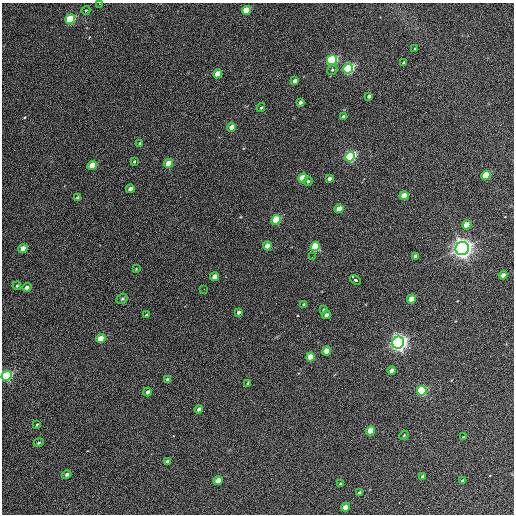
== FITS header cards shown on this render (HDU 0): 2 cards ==
NAXIS1  =                  512 / Axis length
NAXIS2  =                  512 / Axis length

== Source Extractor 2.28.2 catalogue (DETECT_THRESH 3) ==
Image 512 x 512 px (HDU 0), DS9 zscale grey, 1 PNG px = 1 image px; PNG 516 x 516 px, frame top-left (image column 1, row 512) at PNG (2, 3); each listed source drawn as its Kron ellipse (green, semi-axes under 4 px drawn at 4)
Background 357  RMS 21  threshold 61.6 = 3 sigma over >= 5 px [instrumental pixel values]
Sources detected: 75; all 75 listed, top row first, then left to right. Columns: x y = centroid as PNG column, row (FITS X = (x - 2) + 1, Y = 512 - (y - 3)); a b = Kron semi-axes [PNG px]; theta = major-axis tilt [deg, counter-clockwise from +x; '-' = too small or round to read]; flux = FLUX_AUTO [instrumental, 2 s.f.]
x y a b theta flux
99 4 3 2 - 1.2e+03
86 10 4 3 - 1.3e+03
246 10 5 4 - 4.4e+04
70 19 5 4 - 1.2e+05
415 49 3 2 - 1.4e+03
332 60 5 4 - 2.1e+05
404 63 4 3 - 3.8e+03
348 68 5 4 - 2.8e+05
332 70 5 4 - 2.2e+03
217 74 4 4 - 2.3e+04
295 81 4 3 - 5.8e+03
369 96 4 3 - 3.1e+03
300 102 4 3 - 4.4e+03
261 108 4 3 - 1.8e+03
343 117 4 3 - 3.8e+03
232 127 4 4 - 1.6e+04
140 143 3 3 - 2.4e+03
350 157 5 4 - 2.5e+05
134 161 3 3 - 1.4e+03
169 163 5 4 - 2.9e+04
92 165 5 4 - 3.5e+04
486 175 5 4 - 5.7e+04
303 178 5 4 - 4.7e+04
329 179 4 3 - 3.3e+03
308 181 5 4 - 2.5e+03
130 189 4 3 - 7.3e+03
404 196 4 4 - 2.8e+04
78 198 4 3 - 3.5e+03
339 209 4 4 - 2.1e+04
276 220 5 4 - 9.4e+04
467 225 4 4 - 3.6e+04
267 246 4 4 - 1.8e+04
315 247 5 4 - 8.5e+04
462 248 7 6 - 1.2e+06
23 249 4 4 - 1.6e+04
415 256 4 3 - 3.2e+03
312 257 2 2 - 7.9e+02
136 269 3 3 - 1.1e+03
503 275 4 3 - 7.2e+03
214 277 4 4 - 1.2e+04
355 280 6 3 -34 2.1e+04
17 286 4 3 - 1.5e+03
27 287 5 4 - 5.1e+03
204 289 3 2 - 1.5e+03
122 299 6 4 41 2.1e+03
411 299 4 4 - 2.4e+04
304 305 4 3 - 3.5e+03
324 310 4 3 - 1.5e+03
238 312 4 3 - 4.4e+03
146 315 4 3 - 2.5e+03
326 315 4 3 - 5.0e+03
101 339 5 4 - 3.4e+04
398 343 6 5 - 7.7e+05
327 351 4 4 - 2.5e+04
311 357 4 4 - 3.2e+04
392 370 4 3 - 8.3e+03
7 376 5 4 - 2.1e+05
167 379 4 4 - 4.5e+03
248 383 3 3 - 1.6e+03
422 391 5 4 - 1.5e+05
147 392 4 3 - 3.8e+03
199 409 4 3 - 4.7e+03
37 425 3 2 - 1.5e+03
370 431 5 4 - 3.8e+04
404 435 5 3 - 1.3e+03
463 437 3 3 - 9.6e+02
39 443 5 4 - 1.8e+03
167 461 4 3 - 3.2e+03
67 475 5 4 - 3.6e+03
423 476 3 3 - 2.1e+03
463 480 3 3 - 2.9e+03
218 481 4 4 - 2.2e+04
340 484 4 3 - 1.3e+03
359 492 4 3 - 2.7e+03
345 507 4 4 - 1.2e+04
At the frame edge (FLAGS 8, measured only in part): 2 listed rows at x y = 99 4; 7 376